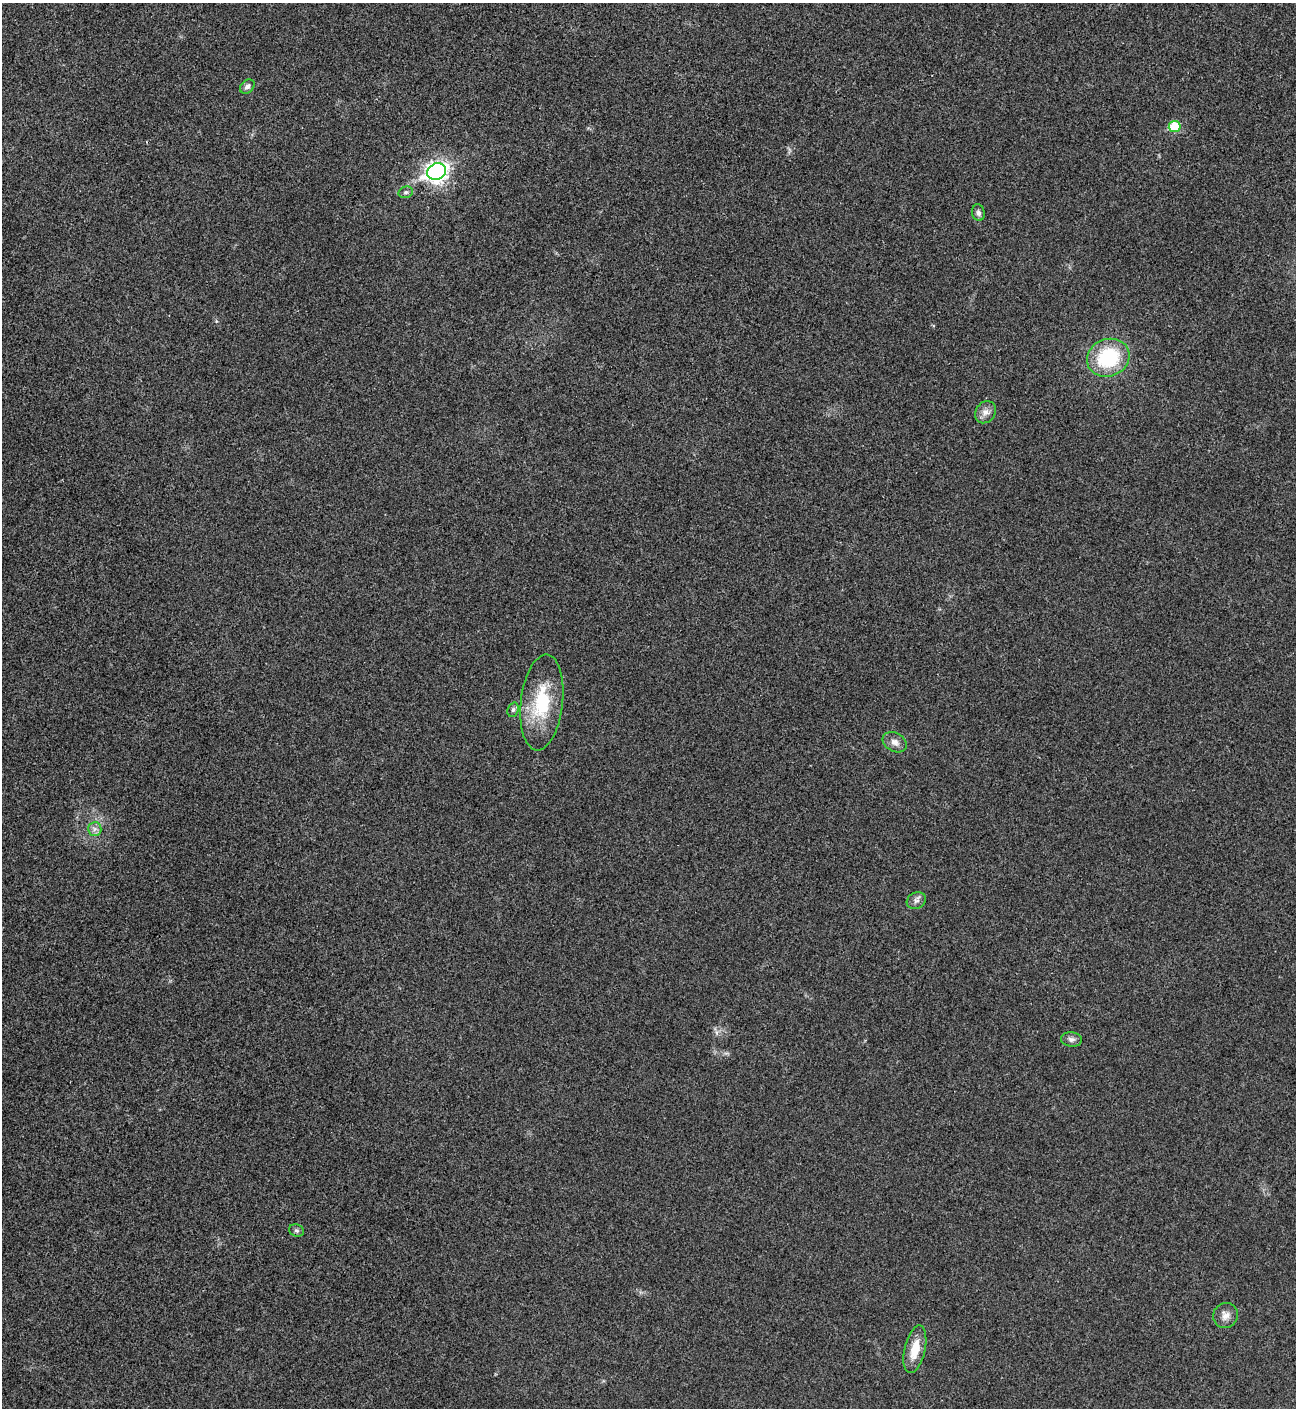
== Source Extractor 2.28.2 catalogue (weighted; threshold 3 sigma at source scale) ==
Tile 11 of 4 x 4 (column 3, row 3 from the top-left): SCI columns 2880-4173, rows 1409-2814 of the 5624 x 5637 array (HDU 1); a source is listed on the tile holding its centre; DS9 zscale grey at full resolution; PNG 1298 x 1410 px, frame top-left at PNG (2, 3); each listed source drawn as its Kron ellipse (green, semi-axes under 4 px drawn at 4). Shown black and unused: <1% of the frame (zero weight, under 3 of 4 exposures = <1% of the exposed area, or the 3 px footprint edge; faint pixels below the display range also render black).
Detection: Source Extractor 2.28.2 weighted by HDU 2 'WHT'; one run over the whole footprint, this tile lists its part. Background 0.0203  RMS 0.0056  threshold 0.0251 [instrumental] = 3 sigma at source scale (4.5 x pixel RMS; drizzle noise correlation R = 1.50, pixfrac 1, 0.05/0.05 arcsec/px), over >= 5 px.
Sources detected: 16; all 16 listed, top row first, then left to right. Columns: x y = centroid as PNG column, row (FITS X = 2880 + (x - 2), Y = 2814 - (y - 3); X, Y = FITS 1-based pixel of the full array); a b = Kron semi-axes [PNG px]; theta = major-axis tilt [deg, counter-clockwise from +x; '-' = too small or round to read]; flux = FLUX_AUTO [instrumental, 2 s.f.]
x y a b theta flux
247 86 8 6 42 1.9
1175 126 6 5 - 21
437 172 10 8 24 290
406 192 7 5 15 1.2
978 213 8 6 -78 1.9
1108 358 22 18 21 39
985 412 12 9 54 3.5
542 702 48 21 83 31
513 710 7 5 70 1.3
895 742 13 9 -30 3.5
95 829 7 6 - 1.9
916 901 10 8 29 2.2
1071 1039 10 7 -7 2.2
296 1231 8 6 -18 1.2
1225 1315 13 12 - 4.1
915 1349 24 10 77 11